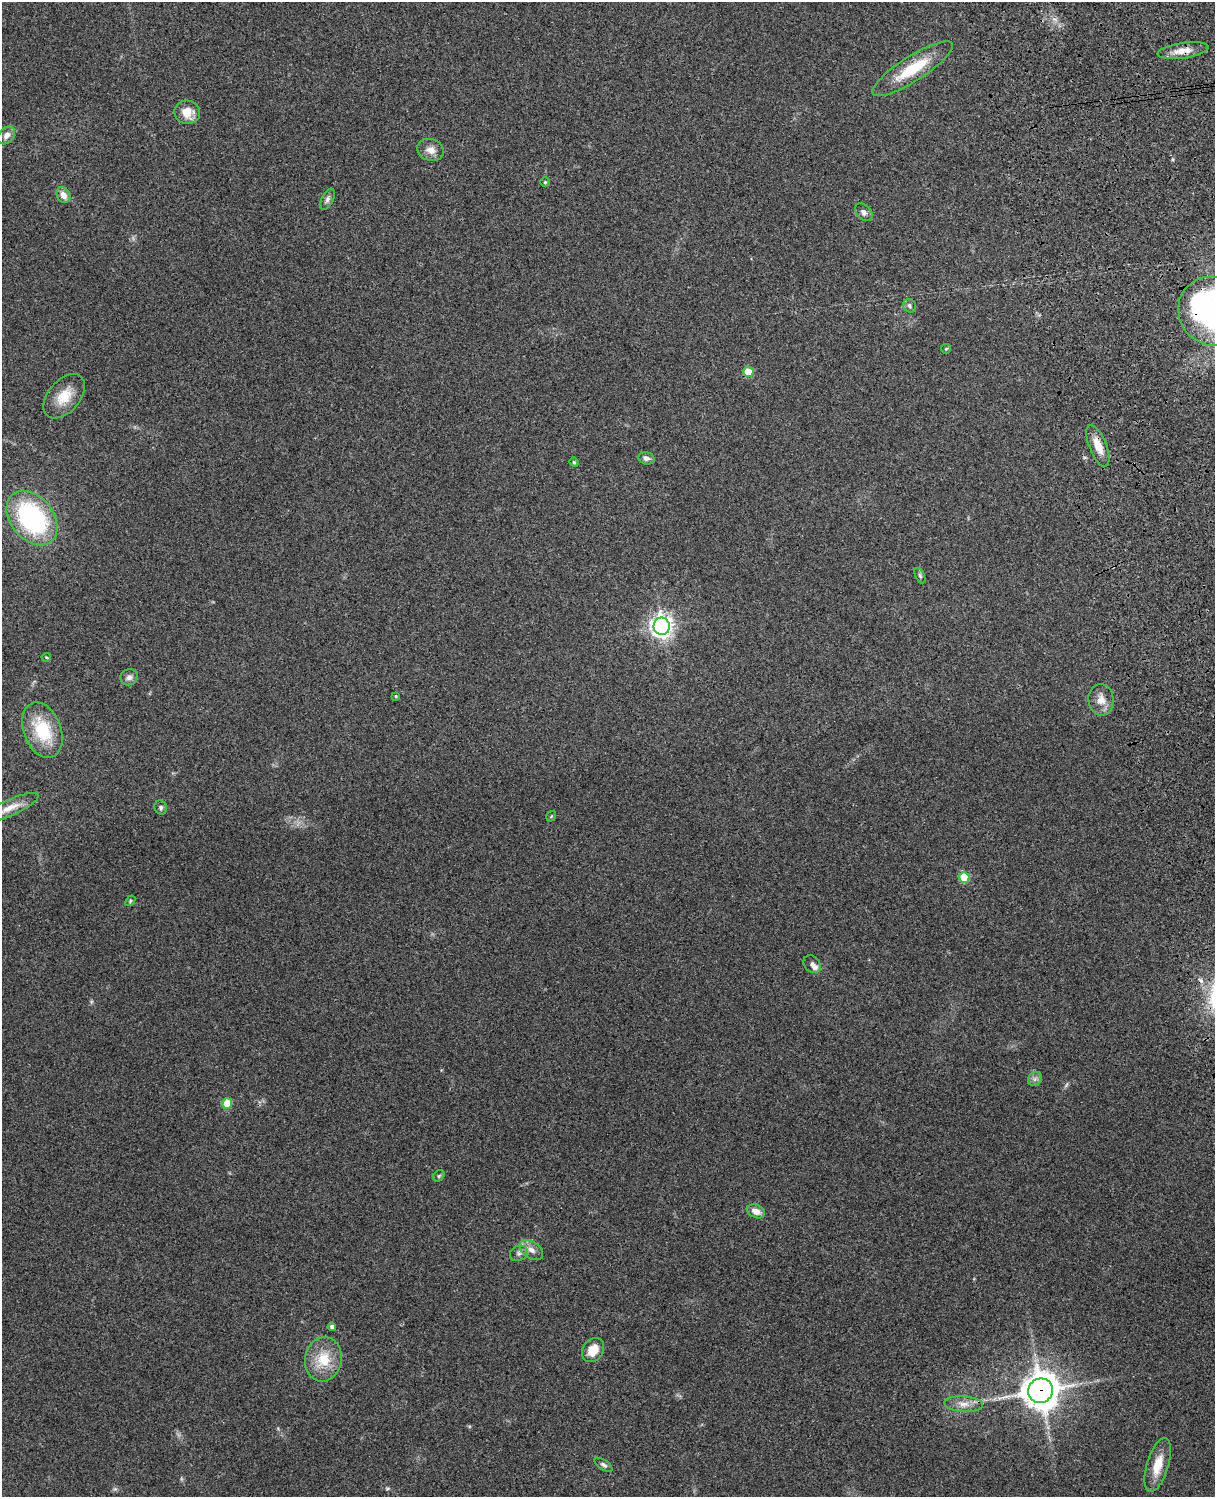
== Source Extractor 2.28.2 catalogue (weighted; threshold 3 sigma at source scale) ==
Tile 6 of 4 x 3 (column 2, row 2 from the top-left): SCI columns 1331-2543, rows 1660-3154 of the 5089 x 4927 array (HDU 1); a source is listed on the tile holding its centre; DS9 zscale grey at full resolution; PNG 1217 x 1499 px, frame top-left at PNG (2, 2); each listed source drawn as its Kron ellipse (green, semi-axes under 4 px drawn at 4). Shown black and unused: <1% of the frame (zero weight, under 3 of 4 exposures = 6% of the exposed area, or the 3 px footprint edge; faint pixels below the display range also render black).
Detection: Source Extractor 2.28.2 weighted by HDU 2 'WHT'; one run over the whole footprint, this tile lists its part. Background 0.277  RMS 0.0092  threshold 0.0412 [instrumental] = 3 sigma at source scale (4.5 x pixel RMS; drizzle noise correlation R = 1.50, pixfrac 1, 0.05/0.05 arcsec/px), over >= 5 px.
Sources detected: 45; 1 inside a brighter listed object's ellipse — not listed separately; the other 44 listed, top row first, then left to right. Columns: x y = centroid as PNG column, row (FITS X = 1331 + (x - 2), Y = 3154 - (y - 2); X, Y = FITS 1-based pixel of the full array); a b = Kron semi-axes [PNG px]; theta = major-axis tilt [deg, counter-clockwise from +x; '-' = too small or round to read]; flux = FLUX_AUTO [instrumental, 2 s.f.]
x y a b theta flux
1183 51 25 8 8 11
913 69 47 12 33 36
187 112 13 11 -12 12
6 135 10 7 50 5.2
431 150 13 11 -17 7.4
545 182 5 4 - 1.2
63 195 8 6 -57 6.9
327 199 11 6 64 3.1
864 212 10 7 -47 3.6
910 306 7 6 - 2.2
1213 311 35 34 - 310
946 349 5 4 - 1.1
748 372 5 5 - 24
64 396 26 16 49 19
1098 446 22 8 -68 13
646 458 8 6 -14 3.3
574 462 4 4 - 1
32 518 31 21 -51 130
920 576 8 4 -63 1.7
662 626 8 8 - 550
46 657 4 4 - 0.97
129 677 8 8 - 3.4
396 696 4 3 - 0.94
1101 700 16 12 -85 9.6
42 730 29 18 -69 44
10 808 31 8 24 12
161 808 7 6 - 2.1
551 816 6 3 56 0.94
964 877 5 5 - 32
130 901 6 4 50 1.3
812 964 10 7 -47 3.3
1035 1079 8 6 45 2.9
227 1104 5 5 - 22
439 1176 6 5 - 1.5
756 1211 9 6 -23 7.4
531 1250 13 8 -34 6.3
519 1253 9 7 25 3.1
332 1327 4 4 - 3.2
593 1350 13 10 55 13
323 1359 22 18 79 26
1041 1391 12 12 - 1800
964 1404 19 7 -4 8.5
603 1465 10 5 -33 2.4
1158 1465 28 10 73 18
Overlapping masked pixels (flux is a lower limit): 4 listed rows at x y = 1183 51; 1213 311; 1098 446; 1041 1391
Isophote crosses this tile's border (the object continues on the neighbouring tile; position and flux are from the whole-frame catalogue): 1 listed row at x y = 1213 311